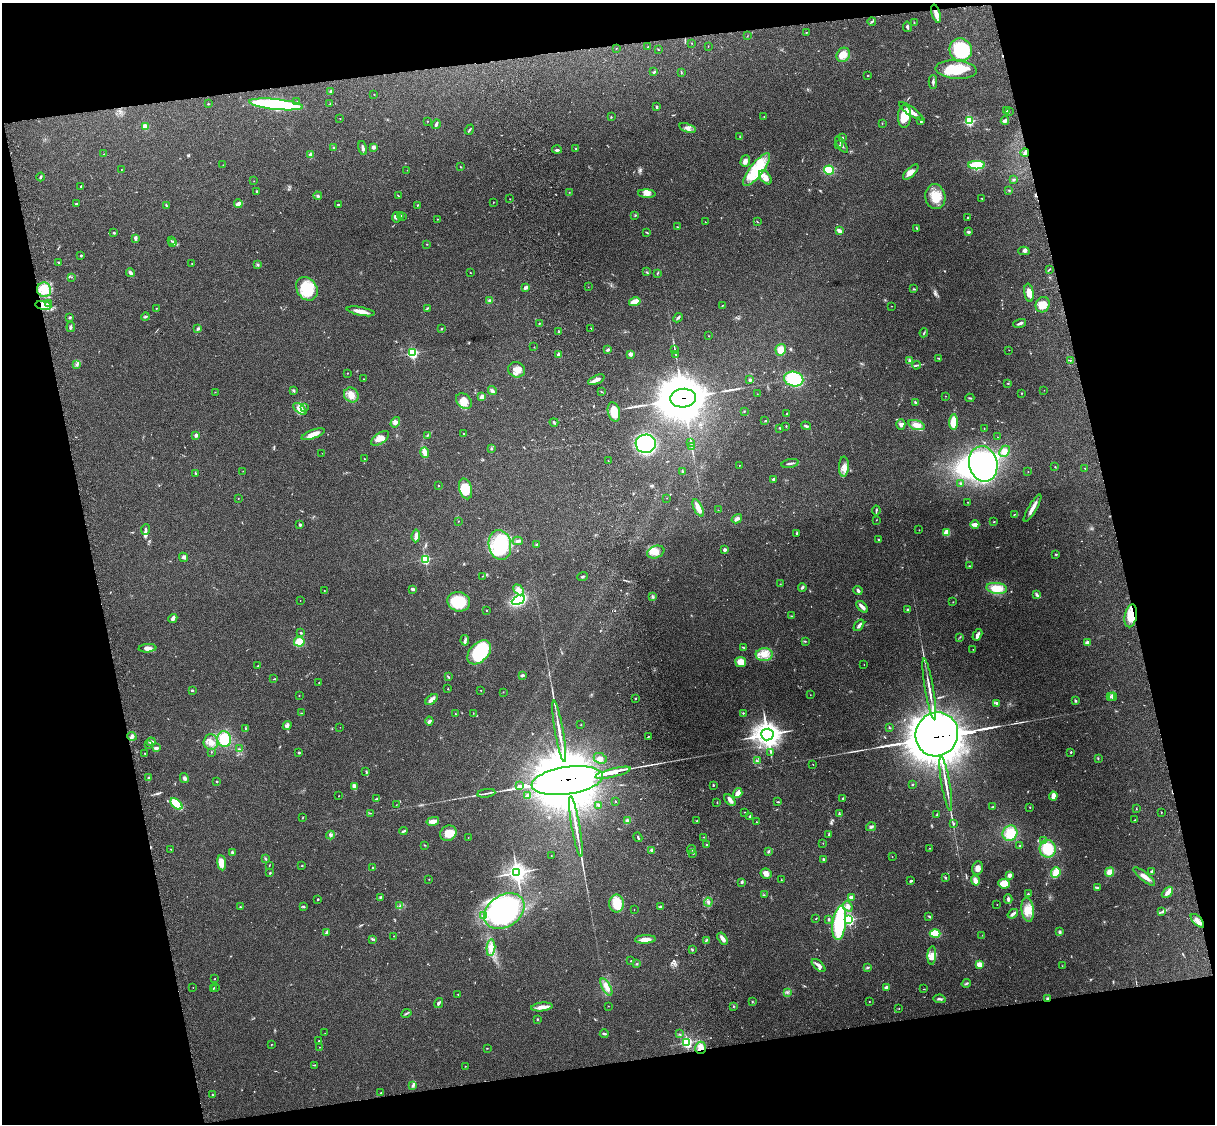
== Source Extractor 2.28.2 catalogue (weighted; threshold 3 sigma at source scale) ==
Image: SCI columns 119-4968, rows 165-4651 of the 5089 x 4928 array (HDU 1 of 3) = the unmasked area's bounding box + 8 px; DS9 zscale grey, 4 x 4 block average (1 PNG px = mean of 4 x 4 image px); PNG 1217 x 1126 px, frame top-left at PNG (2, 3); each listed source drawn as its Kron ellipse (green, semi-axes under 4 px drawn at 4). Shown black and unused: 25% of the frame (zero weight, under 3 of 4 exposures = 6% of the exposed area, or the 3 px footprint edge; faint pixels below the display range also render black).
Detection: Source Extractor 2.28.2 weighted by HDU 2 'WHT'. Background 0.228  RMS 0.0083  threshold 0.0375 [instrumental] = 3 sigma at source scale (4.5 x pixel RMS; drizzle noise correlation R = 1.50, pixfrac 1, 0.05/0.05 arcsec/px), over >= 5 px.
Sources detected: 575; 2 too faint to see at this stretch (4 x 4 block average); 6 inside a brighter object's white glare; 4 cosmic-ray / hot-pixel residue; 4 long thin detections or spike segments (spike, bleed or trail) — neither listed nor drawn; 7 coinciding with a brighter row at this scale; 34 inside a brighter listed object's ellipse — not listed separately; of the other 518, all 500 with FLUX_AUTO >= 1.06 (the completeness limit of this list) listed and drawn (18 fainter detections not listed), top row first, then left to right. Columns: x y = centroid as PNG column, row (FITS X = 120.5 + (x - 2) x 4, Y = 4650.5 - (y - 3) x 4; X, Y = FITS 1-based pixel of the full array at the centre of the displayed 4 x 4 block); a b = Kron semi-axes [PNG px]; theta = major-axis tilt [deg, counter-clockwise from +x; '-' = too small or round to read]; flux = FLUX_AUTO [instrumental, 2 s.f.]
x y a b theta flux
936 14 9 3 -72 35
872 21 4 2 - 5.4
914 23 2 2 - 2.2
907 27 5 2 - 7.7
806 32 3 2 - 1.9
747 36 2 2 - 1.4
692 43 2 2 - 1.8
708 46 2 2 - 1.6
648 47 2 2 - 2
616 49 2 2 - 1.7
658 49 2 2 - 2
961 50 11 11 - 280
843 55 7 6 - 44
956 70 20 9 -4 120
654 72 3 2 - 5.8
681 72 2 2 - 1.7
868 76 2 2 - 2.5
933 82 7 2 90 12
330 91 2 2 - 8.1
374 94 2 2 - 1.6
297 102 2 2 - 3.8
330 103 2 2 - 1.3
208 104 2 2 - 6.4
276 104 27 5 -6 780
657 107 3 2 - 6.6
1006 110 2 2 - 3.8
911 111 14 4 -35 37
1009 111 2 2 - 2.9
904 116 11 6 88 100
611 117 2 2 - 3
764 117 2 2 - 1.4
340 119 2 2 - 1.6
427 121 2 2 - 1.8
921 121 2 2 - 6.2
969 121 2 2 - 610
1005 121 4 2 - 18
882 123 2 2 - 1.3
436 124 5 2 - 12
145 127 3 2 - 28
688 128 9 3 -17 18
469 130 5 2 - 5.5
740 137 3 2 - 3
842 138 2 2 - 6.4
839 145 3 2 - 2.7
842 145 9 2 -56 9.3
333 147 2 2 - 4.1
373 147 3 3 - 12
363 148 7 3 -77 14
575 149 2 2 - 4
557 150 5 2 - 8
1025 152 4 3 - 9.4
103 154 2 2 - 1.2
310 155 3 2 - 12
745 161 6 4 72 18
223 165 2 2 - 1.4
977 165 8 4 -1 150
460 167 3 2 - 2.8
121 169 2 2 - 1.4
407 170 2 2 - 1.1
757 170 20 6 52 200
829 170 5 4 - 97
911 172 10 4 45 32
40 177 4 2 - 6.2
765 177 8 5 -52 35
1014 180 3 2 - 7.3
254 181 2 2 - 1.5
81 186 3 2 - 3.6
1009 190 2 2 - 2.6
257 191 3 2 - 3.2
569 192 2 2 - 1.6
647 194 9 4 -4 23
318 196 4 2 - 7
398 196 3 2 - 2.6
935 197 12 10 -80 91
982 198 2 2 - 2.3
510 199 2 2 - 1.8
493 202 2 2 - 1.5
76 203 3 2 - 4.4
238 204 4 2 - 23
166 205 4 2 - 5
338 205 2 2 - 4.6
417 205 2 2 - 3.5
400 215 2 2 - 2.7
402 216 2 2 - 25
635 216 2 2 - 2.9
396 217 5 2 - 9.2
968 217 3 2 - 4
437 219 2 2 - 2.2
705 222 2 2 - 1.7
757 222 2 2 - 1.8
677 227 2 2 - 2.2
917 228 3 2 - 3.8
839 231 4 3 - 19
647 232 3 2 - 3.4
968 232 4 2 - 6.3
114 233 2 2 - 16
136 238 4 3 - 9.6
171 241 3 2 - 2.9
173 243 2 2 - 4.7
427 244 2 2 - 3.2
1024 251 6 3 2 10
81 255 2 2 - 19
58 262 2 2 - 3.2
192 263 2 2 - 2.7
257 264 2 2 - 1.8
1049 270 3 2 - 3.5
646 272 2 2 - 3.6
130 273 4 3 - 18
470 273 2 2 - 3.4
657 273 2 2 - 3.9
71 277 2 2 - 2
526 287 3 2 - 16
588 287 2 2 - 1.1
307 289 12 10 -55 190
914 289 3 2 - 4
44 290 7 7 - 59
1029 293 9 4 -81 38
489 300 3 2 - 5.1
635 302 6 3 14 56
48 304 2 2 - 2.9
43 305 8 3 -8 19
1043 305 8 7 - 39
722 306 3 2 - 2.2
892 306 2 2 - 1.6
156 308 2 2 - 2.3
427 309 3 2 - 3.4
361 311 14 3 -11 42
70 317 2 2 - 6
145 317 4 2 - 5.9
678 318 5 2 - 8.7
539 323 2 2 - 3.4
1020 323 6 2 18 9.4
71 327 5 2 - 7.6
591 328 2 2 - 2.3
198 329 3 2 - 6
442 329 2 2 - 2.5
558 332 2 2 - 2.4
924 333 4 2 - 4.7
708 336 2 2 - 1.7
534 347 2 2 - 1.4
607 350 4 2 - 6
675 350 2 2 - 2.2
781 350 6 5 - 53
1009 350 2 2 - 1.5
412 353 2 2 - 730
630 354 2 2 - 73
675 354 2 2 - 2.2
559 355 2 2 - 76
938 358 3 2 - 3
910 361 3 2 - 3.2
1070 361 2 2 - 1.8
77 364 3 2 - 5.8
916 365 4 2 - 6.4
517 370 8 7 - 37
347 373 2 2 - 4.3
364 379 2 2 - 2.6
794 379 9 7 -14 220
596 380 9 3 24 31
750 380 3 2 - 10
1008 383 2 2 - 2.2
293 390 3 2 - 5.5
1044 390 2 2 - 1.2
492 391 5 3 - 11
215 392 2 2 - 1.7
602 392 2 2 - 2
1021 393 2 2 - 2.6
757 394 2 2 - 1.3
351 395 8 7 - 44
945 396 2 2 - 1.4
482 397 3 2 - 25
683 398 13 9 6 29000
970 398 4 2 - 4.3
464 401 9 6 -44 48
915 402 3 2 - 4.3
305 408 2 2 - 1.3
300 409 8 4 -39 30
744 411 2 2 - 2.4
614 412 10 6 -76 77
787 413 2 2 - 1.7
765 421 2 2 - 2.4
395 422 5 4 - 19
554 422 4 2 - 5.5
954 422 7 4 87 84
901 424 5 4 - 16
916 425 8 4 -18 36
786 426 2 2 - 2.8
806 426 5 2 - 8.7
780 428 2 2 - 3.7
984 428 2 2 - 1.7
463 433 2 2 - 1.8
313 434 12 4 20 45
196 435 2 2 - 52
427 436 2 2 - 2.2
998 437 2 2 - 1.6
380 438 10 5 36 42
691 442 2 2 - 2.2
646 444 10 9 - 600
692 447 3 2 - 3.7
491 448 3 2 - 5.1
1004 451 6 5 - 29
425 452 5 3 - 39
322 453 2 2 - 1.1
365 459 2 2 - 2.6
608 461 2 2 - 1.2
790 463 8 2 11 11
983 464 18 14 -76 1300
739 465 2 2 - 1.6
844 467 10 5 89 29
1055 467 2 2 - 3.4
1085 468 2 2 - 2.9
243 471 2 2 - 1.4
682 471 3 2 - 4.1
1028 472 2 2 - 1.5
195 473 3 2 - 3.5
774 479 3 2 - 9
961 484 3 2 - 5.8
439 486 2 2 - 3.3
466 489 11 6 -74 100
238 498 2 2 - 1.4
667 498 2 2 - 1.2
968 502 2 2 - 2.3
698 508 9 3 -64 46
1032 508 15 3 59 32
718 510 2 2 - 1.1
876 511 5 2 - 5.3
1014 514 2 2 - 2.3
737 519 5 3 - 17
876 520 3 2 - 1.4
458 521 2 2 - 1.6
994 522 2 2 - 2.1
975 524 4 2 - 38
300 525 2 2 - 9
146 530 5 3 - 9.8
919 530 2 2 - 1.5
946 532 3 2 - 62
797 533 4 2 - 5.9
416 536 6 3 85 27
878 539 2 2 - 8.6
518 541 5 3 - 11
537 544 3 2 - 7.2
500 545 15 11 -81 360
725 550 2 2 - 46
656 552 9 6 20 36
1056 554 2 2 - 3.7
184 557 5 2 - 8.6
425 559 2 2 - 550
969 566 2 2 - 2.3
483 576 2 2 - 1.4
583 577 5 2 - 6.3
780 584 2 2 - 1.9
802 587 4 2 - 8.2
997 588 10 5 -7 87
413 589 3 2 - 14
519 590 6 3 -47 18
858 590 4 3 - 8.9
324 591 2 2 - 2.1
1037 595 3 2 - 7.4
652 596 2 2 - 4.1
300 600 2 2 - 1.1
518 600 7 4 29 310
459 602 11 9 -18 170
953 602 2 2 - 1.8
862 607 7 2 -47 26
486 610 2 2 - 5.7
908 610 2 2 - 19
792 616 3 2 - 2.6
1131 616 11 6 79 76
173 618 5 3 - 13
859 625 6 2 51 15
301 633 2 2 - 5.1
977 635 6 3 60 17
960 637 2 2 - 2.8
465 640 5 3 - 9.7
805 641 2 2 - 2.3
299 642 5 4 - 59
1087 643 2 2 - 94
743 647 3 2 - 3.1
147 648 9 3 4 24
973 649 2 2 - 1.2
479 652 14 9 46 250
764 654 8 6 3 45
741 662 5 5 - 54
864 665 2 2 - 1.5
258 666 2 2 - 3.7
522 675 4 2 - 8.4
448 677 3 2 - 5.9
274 679 3 2 - 3.2
319 682 2 2 - 1.4
448 689 2 2 - 2.4
929 689 31 2 -80 47
192 690 3 2 - 6.4
481 690 2 2 - 2.3
503 692 2 2 - 1.3
299 695 2 2 - 4.3
810 695 2 2 - 1.3
1110 697 3 2 - 3.9
1113 697 4 2 - 24
432 699 7 3 38 25
635 699 2 2 - 6.8
1075 701 3 2 - 5.7
997 703 4 2 - 8.9
301 713 2 2 - 2
473 713 2 2 - 1.6
743 713 2 2 - 3.4
456 714 2 2 - 2.1
429 721 4 3 - 10
581 725 2 2 - 2.3
287 726 5 3 - 13
340 727 2 2 - 1.3
889 727 3 2 - 3.1
245 728 2 2 - 2.2
559 731 31 2 -80 64
937 734 22 21 - 24000
767 735 6 6 - 3900
132 736 4 3 - 13
648 736 2 2 - 2.7
224 739 8 7 - 110
151 742 4 3 - 13
211 742 8 7 - 37
148 745 2 2 - 2.7
157 747 3 2 - 5
239 749 3 2 - 4.3
211 752 2 2 - 2.1
770 752 3 2 - 3.6
1071 752 2 2 - 10
145 753 2 2 - 2.5
299 753 2 2 - 13
600 758 7 5 -24 20
1098 758 2 2 - 2
757 761 2 2 - 1.7
813 764 2 2 - 1.7
366 771 2 2 - 4.1
613 773 18 3 13 1000
148 778 2 2 - 4.2
184 778 5 3 - 10
567 780 36 13 8 48000
217 781 3 2 - 3.4
946 784 28 2 -80 42
713 785 2 2 - 4.5
912 785 2 2 - 4.1
354 786 4 3 - 26
520 786 3 2 - 730
486 793 9 2 8 11
738 793 5 3 - 39
528 795 3 2 - 20
338 796 2 2 - 1.4
1053 796 4 3 - 35
377 798 2 2 - 3.3
843 798 3 2 - 3.9
730 800 7 3 -43 16
615 801 2 2 - 7.3
717 802 2 2 - 2
778 802 3 2 - 3.8
176 804 7 4 -42 170
396 805 2 2 - 1.7
598 805 3 2 - 5.5
993 807 3 2 - 3.6
1030 807 2 2 - 2.4
1136 808 2 2 - 1.8
745 812 3 2 - 2.4
1161 812 2 2 - 2.1
370 813 2 2 - 1.7
839 814 3 2 - 4.5
937 815 4 2 - 4.6
750 816 2 2 - 6.8
303 817 2 2 - 2
1135 820 2 2 - 3.5
433 821 6 3 13 28
627 821 2 2 - 5
697 821 2 2 - 2.9
756 822 2 2 - 2.4
953 823 2 2 - 5
576 827 31 2 -80 61
871 827 5 3 - 8.6
403 831 4 2 - 5.7
448 833 8 7 - 64
1010 833 8 7 - 87
330 835 4 2 - 7.1
829 835 3 2 - 4.7
638 837 5 2 - 6.9
704 837 2 2 - 1.5
468 838 2 2 - 1.4
1044 841 3 2 - 4.3
823 843 2 2 - 1.5
425 845 2 2 - 2.6
706 845 2 2 - 3.4
1020 846 2 2 - 5
930 848 2 2 - 1.7
170 849 2 2 - 1.3
691 849 4 2 - 8.6
1048 849 9 8 - 130
652 850 2 2 - 43
232 852 3 3 - 6.5
769 852 4 2 - 5.2
693 853 2 2 - 3.4
551 856 2 2 - 1.6
892 856 2 2 - 1.2
265 859 3 2 - 3
823 859 3 2 - 6.5
222 863 7 4 -81 53
269 865 2 2 - 1.6
302 866 2 2 - 1.7
373 867 2 2 - 5.6
978 868 7 5 75 23
1152 871 3 2 - 7.7
1110 872 5 4 - 34
270 873 2 2 - 5.7
517 873 3 3 - 2000
1056 873 5 4 - 59
766 874 5 5 - 26
1009 875 3 3 - 14
1144 876 13 3 -39 31
945 878 3 2 - 5.3
429 879 2 2 - 1.4
781 880 2 2 - 1.7
911 881 3 2 - 6.9
975 881 5 3 - 27
742 882 3 2 - 7.6
1004 884 6 5 - 57
1097 888 3 2 - 8.7
1167 892 6 4 46 28
1028 894 2 2 - 5.2
764 895 2 2 - 2.3
851 897 3 3 - 17
380 898 3 2 - 3.7
318 899 2 2 - 4
1008 899 5 2 - 12
708 902 4 2 - 9.5
617 903 9 7 90 100
997 905 2 2 - 1.1
400 906 2 2 - 2.6
660 906 3 2 - 5.2
848 906 5 4 - 17
240 907 2 2 - 3.9
304 907 3 2 - 5.7
634 910 2 2 - 1.1
1028 910 12 6 -83 53
504 911 22 15 34 940
1162 911 2 2 - 1.9
1013 914 5 2 - 12
483 916 3 2 - 4.5
929 916 4 2 - 4.1
816 919 2 2 - 2.7
828 919 2 2 - 20
849 920 2 2 - 650
1197 921 8 3 -46 20
839 923 17 6 83 380
327 932 3 2 - 14
1060 932 4 3 - 7.4
935 933 5 4 - 110
982 935 2 2 - 1.3
393 936 2 2 - 1.8
372 939 2 2 - 2.3
645 939 10 3 3 40
722 939 7 2 -57 32
706 940 3 2 - 5
491 948 8 4 84 27
692 949 3 2 - 4.3
932 955 9 4 87 26
631 961 2 2 - 5
637 964 2 2 - 5.7
980 964 4 4 - 28
818 965 8 3 -42 22
1062 966 2 2 - 1.1
868 967 2 2 - 3.3
214 979 2 2 - 2.4
966 983 5 2 - 5.9
606 987 10 4 -61 33
886 987 4 3 - 8.8
193 988 2 2 - 1.2
213 988 2 2 - 1.4
215 988 2 2 - 1.4
924 989 2 2 - 1.9
787 992 3 2 - 2.1
458 994 2 2 - 1.7
1047 998 2 2 - 3.7
940 999 6 2 -9 7.8
752 1001 3 2 - 3
869 1002 2 2 - 1.7
439 1003 5 3 - 9.2
608 1006 2 2 - 1.2
733 1006 2 2 - 2
542 1007 11 4 7 34
899 1009 2 2 - 1.5
406 1013 5 2 - 6.1
537 1019 2 2 - 3.7
325 1033 2 2 - 1.3
604 1034 4 2 - 9.4
679 1034 2 2 - 2
319 1041 2 2 - 2.3
687 1042 2 2 - 810
271 1045 2 2 - 2.1
319 1047 2 2 - 1.4
487 1048 2 2 - 1.7
701 1048 6 5 - 37
314 1065 3 2 - 2.9
465 1066 2 2 - 1.4
412 1086 3 2 - 5.9
381 1093 2 2 - 4
212 1095 2 2 - 1.9
Overlapping masked pixels (flux is a lower limit): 9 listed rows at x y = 936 14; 1025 152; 43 305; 683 398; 1131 616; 937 734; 567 780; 1047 998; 701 1048
Diffuse or blended objects may show on this block-average render without a row.